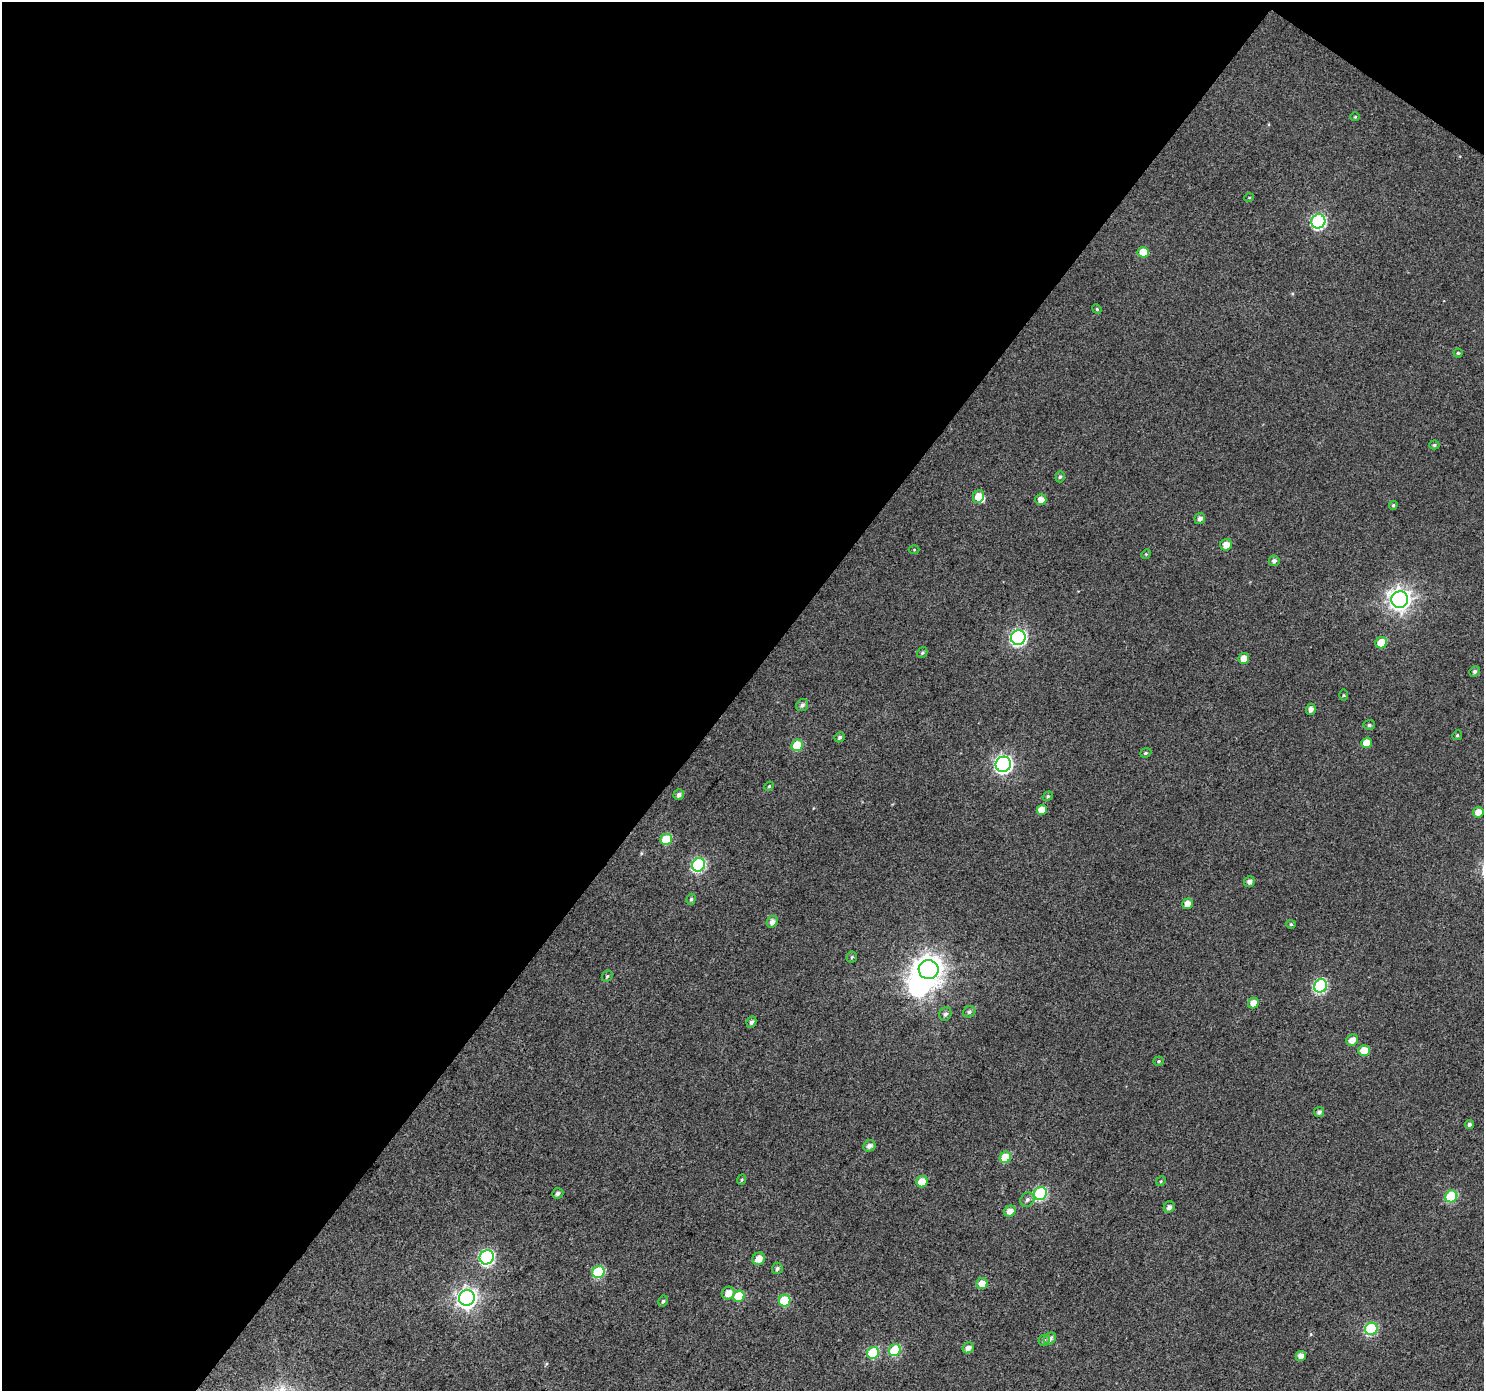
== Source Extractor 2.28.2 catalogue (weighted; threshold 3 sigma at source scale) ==
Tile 1 of 2 x 2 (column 1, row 1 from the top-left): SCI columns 2-1483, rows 1503-2891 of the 2966 x 2987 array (HDU 1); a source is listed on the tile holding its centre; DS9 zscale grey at full resolution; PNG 1486 x 1393 px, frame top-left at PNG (2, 2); each listed source drawn as its Kron ellipse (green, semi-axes under 4 px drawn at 4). Shown black and unused: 50% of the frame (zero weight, under 3 of 4 exposures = <1% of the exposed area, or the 3 px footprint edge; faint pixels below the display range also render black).
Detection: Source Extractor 2.28.2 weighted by HDU 2 'WHT'; one run over the whole footprint, this tile lists its part. Background 0.0446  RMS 0.011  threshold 0.0504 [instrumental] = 3 sigma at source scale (4.5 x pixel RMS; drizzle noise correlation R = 1.50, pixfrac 1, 0.0396/0.0396 arcsec/px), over >= 5 px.
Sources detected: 87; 2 inside a brighter object's white glare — neither listed nor drawn; the other 85 listed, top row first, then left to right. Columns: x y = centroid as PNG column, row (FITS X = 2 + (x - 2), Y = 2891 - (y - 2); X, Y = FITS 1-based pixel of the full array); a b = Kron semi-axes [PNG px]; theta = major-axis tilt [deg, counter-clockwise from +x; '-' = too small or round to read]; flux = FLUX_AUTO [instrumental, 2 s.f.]
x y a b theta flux
1355 117 4 4 - 1
1249 198 5 3 - 0.86
1318 221 7 7 - 180
1143 252 5 5 - 18
1097 309 5 4 - 1.5
1458 353 4 4 - 1.4
1434 445 5 4 - 1.8
1060 477 5 4 - 2.1
979 496 6 5 - 13
1041 500 5 5 - 8.3
1393 505 4 4 - 1.7
1200 518 5 5 - 4.6
1226 545 6 5 - 9.3
914 550 5 3 - 1
1146 554 5 4 - 1.4
1274 561 5 5 - 3.8
1400 600 8 8 - 720
1018 638 7 7 - 260
1381 643 6 5 - 21
922 653 6 4 58 1.9
1244 658 5 5 - 12
1474 671 5 5 - 2.9
1343 695 5 4 - 1.3
802 705 6 5 - 3.6
1311 709 5 5 - 5.2
1369 725 5 5 - 2.4
1457 735 5 4 - 1.4
840 737 5 4 - 2.4
1366 743 5 5 - 14
797 745 6 5 - 39
1146 753 6 4 21 1.8
1003 764 8 7 - 360
769 786 5 4 - 1.4
679 795 5 5 - 3.7
1048 796 5 4 - 1.7
1042 810 5 5 - 12
1478 812 5 5 - 9.7
666 839 6 5 - 33
699 865 7 6 - 160
1249 882 5 5 - 4.9
691 899 6 4 73 2
1188 904 5 5 - 8.1
772 922 6 5 - 6.4
1291 924 5 4 - 1.4
852 957 6 5 - 1.6
929 970 10 9 - 1300
607 976 6 5 - 1.8
1320 986 7 6 - 130
1253 1003 5 5 - 9.5
969 1012 6 5 - 2.8
945 1014 7 6 - 3.1
751 1022 6 4 63 3
1352 1040 6 5 - 8.2
1364 1050 5 5 - 15
1158 1061 5 4 - 1.5
1319 1112 5 5 - 3.3
1469 1124 5 4 - 2.6
869 1146 6 5 - 4.7
1005 1157 6 5 - 26
741 1180 5 3 - 1.2
1161 1181 5 4 - 1.4
922 1182 6 5 - 19
558 1193 5 5 - 3
1040 1193 7 6 - 120
1451 1196 6 6 - 68
1027 1200 7 6 - 3.4
1169 1207 6 5 - 4.2
1010 1211 6 5 - 7.7
487 1257 7 7 - 210
759 1259 6 6 - 11
777 1268 5 5 - 2.5
598 1272 6 6 - 71
982 1284 6 5 - 11
728 1293 7 6 - 10
739 1296 6 5 - 39
467 1298 8 7 - 560
663 1301 6 5 - 1.9
785 1301 6 5 - 53
1371 1329 6 6 - 94
1050 1339 7 5 49 4.1
1044 1340 5 5 - 1.9
968 1348 6 5 - 5.7
895 1350 6 5 - 54
873 1353 6 5 - 64
1301 1356 5 5 - 7